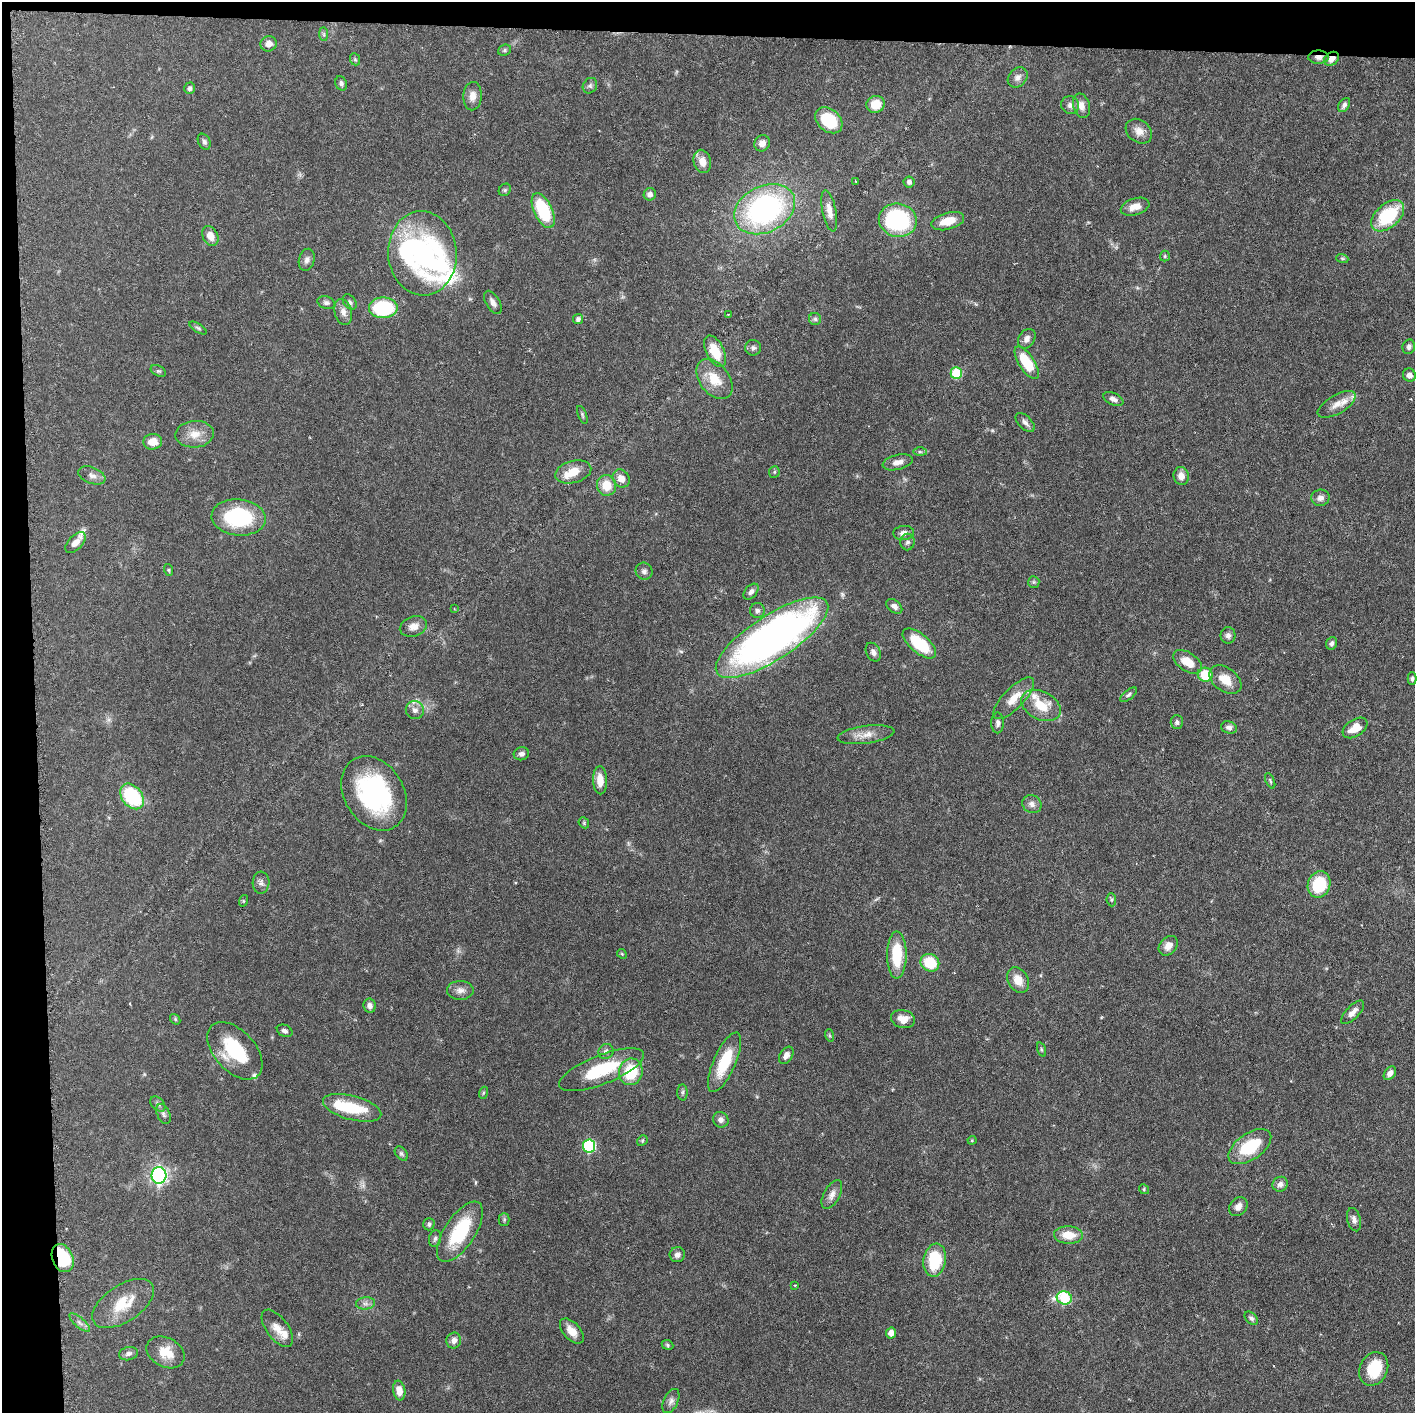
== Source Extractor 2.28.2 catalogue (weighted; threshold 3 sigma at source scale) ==
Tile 1 of 3 x 3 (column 1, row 1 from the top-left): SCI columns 19-1431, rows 2826-4236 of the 4276 x 4236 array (HDU 1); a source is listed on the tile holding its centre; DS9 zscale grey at full resolution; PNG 1417 x 1415 px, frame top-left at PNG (2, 2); each listed source drawn as its Kron ellipse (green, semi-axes under 4 px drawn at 4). Shown black and unused: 5% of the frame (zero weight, under 3 of 6 exposures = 1% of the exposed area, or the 3 px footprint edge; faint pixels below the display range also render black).
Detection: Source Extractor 2.28.2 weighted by HDU 2 'WHT'; one run over the whole footprint, this tile lists its part. Background 0.0621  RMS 0.0029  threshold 0.012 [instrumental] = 3 sigma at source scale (4.09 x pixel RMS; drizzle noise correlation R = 1.36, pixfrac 0.8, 0.05/0.05 arcsec/px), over >= 5 px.
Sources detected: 181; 1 too faint to see at this stretch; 3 inside a brighter object's white glare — neither listed nor drawn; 6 inside a brighter listed object's ellipse — not listed separately; the other 171 listed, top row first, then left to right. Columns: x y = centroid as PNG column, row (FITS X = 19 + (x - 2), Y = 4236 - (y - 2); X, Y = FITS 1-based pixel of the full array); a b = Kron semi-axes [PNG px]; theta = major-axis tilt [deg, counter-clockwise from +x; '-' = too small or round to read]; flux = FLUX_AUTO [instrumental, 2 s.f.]
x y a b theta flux
324 34 7 4 -89 0.51
268 44 8 7 - 1.8
504 50 7 5 22 0.51
1318 57 10 6 -1 1.3
355 59 6 5 - 0.42
1332 59 8 6 36 1.9
1018 77 11 8 48 1.5
341 83 7 5 -69 0.72
590 86 8 7 - 0.8
190 88 6 5 - 0.79
472 96 14 9 87 2.3
875 104 9 8 - 5.1
1070 105 9 8 - 1.2
1344 105 8 5 58 0.96
1081 106 12 8 -75 1.9
829 120 15 11 -41 12
1139 131 14 11 -39 2.4
204 142 8 6 -61 0.72
762 143 8 7 - 2
702 161 12 8 -77 3
856 181 3 2 - 0.28
909 182 5 5 - 0.78
505 190 7 5 47 0.47
650 194 6 6 - 1.1
1135 207 15 8 17 2.8
765 209 32 23 27 59
543 211 19 9 -65 16
829 211 21 7 -78 2.7
1388 216 19 12 42 17
898 220 19 16 -12 33
948 221 17 8 16 4.9
210 236 10 7 -63 2.8
422 253 42 34 -86 58
1165 256 5 5 - 0.38
1342 258 6 4 -19 0.4
307 260 11 8 74 1.2
350 302 8 6 -53 0.67
493 302 13 6 -59 1.3
326 303 9 6 -18 0.73
383 308 14 10 0 19
343 312 13 8 -75 1.7
728 314 3 2 - 0.22
578 319 5 5 - 0.9
815 319 6 6 - 0.63
198 328 10 4 -32 0.51
1027 339 10 8 56 1.5
1409 347 7 6 - 0.78
753 348 8 8 - 0.82
715 351 17 9 -64 6.1
1027 363 19 7 -57 10
158 371 8 5 -25 0.51
956 373 6 5 - 13
1409 375 7 6 - 1.4
714 379 22 15 -52 6.2
1113 399 11 6 -24 1.2
1337 404 21 9 30 3.2
582 415 9 4 -68 0.49
1025 423 12 6 -45 1.1
195 434 19 13 4 3.8
153 442 9 7 5 3.4
920 452 7 4 -1 0.46
898 462 15 7 14 2
573 472 18 11 15 4.4
774 472 6 5 - 0.42
92 475 14 8 -22 1.6
1181 476 9 7 -76 1.9
621 478 9 8 - 2.4
607 485 10 9 - 4.9
1320 498 9 8 - 1.5
239 517 27 18 -5 22
904 533 10 7 5 1.4
908 542 8 7 - 0.73
76 543 13 7 46 2.1
169 570 6 4 -71 0.35
644 571 8 8 - 0.98
1034 582 6 5 - 0.5
751 592 9 6 48 1
894 606 9 6 -39 1.2
454 608 4 2 - 0.23
757 611 7 7 - 0.82
413 626 14 10 19 2.4
1228 635 8 7 - 1
772 638 65 22 33 160
919 643 20 9 -40 13
1332 643 6 5 - 0.75
873 652 10 7 -64 1.1
1188 662 16 9 -34 4.6
1205 675 7 7 - 8.4
1412 679 6 4 88 0.54
1225 680 18 12 -36 4.7
1129 695 10 4 38 0.65
1014 698 27 10 46 4.5
1041 705 21 14 -26 7.3
415 710 9 8 - 1.5
1177 722 7 6 - 0.71
998 723 10 6 89 1.1
1229 728 8 6 -19 0.92
1355 728 14 8 34 4.5
866 735 28 9 7 3.3
521 754 8 6 15 1
600 780 14 7 -87 3.6
1270 781 8 4 -66 0.43
374 793 40 29 -58 39
132 796 14 10 -52 20
1032 804 10 8 -31 1.5
584 823 6 4 -49 0.43
261 883 11 8 88 1.1
1319 884 13 11 72 12
1111 900 6 4 -84 0.44
243 901 6 4 72 0.32
1168 946 11 8 49 2.1
622 954 5 4 - 0.32
897 955 23 10 90 11
930 963 9 8 - 9.1
1018 980 14 10 -60 3.6
460 990 13 9 0 1.8
370 1006 7 6 - 1.1
1353 1012 15 6 46 1.8
175 1019 6 4 -49 0.4
903 1019 12 9 -14 3.2
285 1031 8 6 -27 0.81
829 1035 6 4 -71 0.36
1041 1049 7 3 -71 0.37
235 1051 34 20 -48 16
606 1051 8 7 - 1
786 1055 9 6 56 1.4
724 1062 32 11 66 10
601 1070 45 14 22 15
631 1072 13 11 72 11
1390 1073 7 5 54 1.3
682 1092 8 5 -86 0.55
483 1093 6 4 71 0.4
158 1104 9 6 -45 0.76
352 1108 30 12 -15 11
163 1114 10 6 -65 0.88
721 1120 8 7 - 1.1
972 1140 4 4 - 0.27
642 1141 6 4 47 0.39
589 1146 6 6 - 26
1250 1147 24 13 35 13
401 1154 8 5 -50 0.58
159 1175 8 7 - 76
1280 1184 8 7 - 1.5
1144 1189 5 4 - 0.38
832 1195 16 8 61 1.9
1238 1207 10 8 50 1.7
504 1219 6 5 - 0.47
1354 1220 12 6 -75 1.3
429 1224 6 5 - 0.59
460 1232 34 15 57 17
1068 1235 14 9 -3 4.7
435 1238 8 6 77 0.75
677 1255 8 7 - 1.2
63 1258 14 10 -68 14
935 1260 17 11 80 13
795 1285 3 3 - 0.27
1064 1298 7 6 - 19
123 1303 35 18 34 8.8
366 1303 9 6 6 1
1251 1318 8 5 -45 0.75
80 1323 13 5 -40 1.1
277 1328 22 11 -53 3.1
572 1331 15 8 -48 2.7
891 1333 5 5 - 2
454 1340 8 7 - 1.6
667 1345 6 4 -24 0.47
166 1352 20 14 -29 5.3
128 1354 9 6 14 1
1374 1369 17 14 65 10
399 1390 10 6 -81 3
671 1401 13 7 65 1.3
Overlapping masked pixels (flux is a lower limit): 3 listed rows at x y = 1318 57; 1332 59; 63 1258
Isophote crosses this tile's border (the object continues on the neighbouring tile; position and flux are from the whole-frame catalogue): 1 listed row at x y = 1388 216